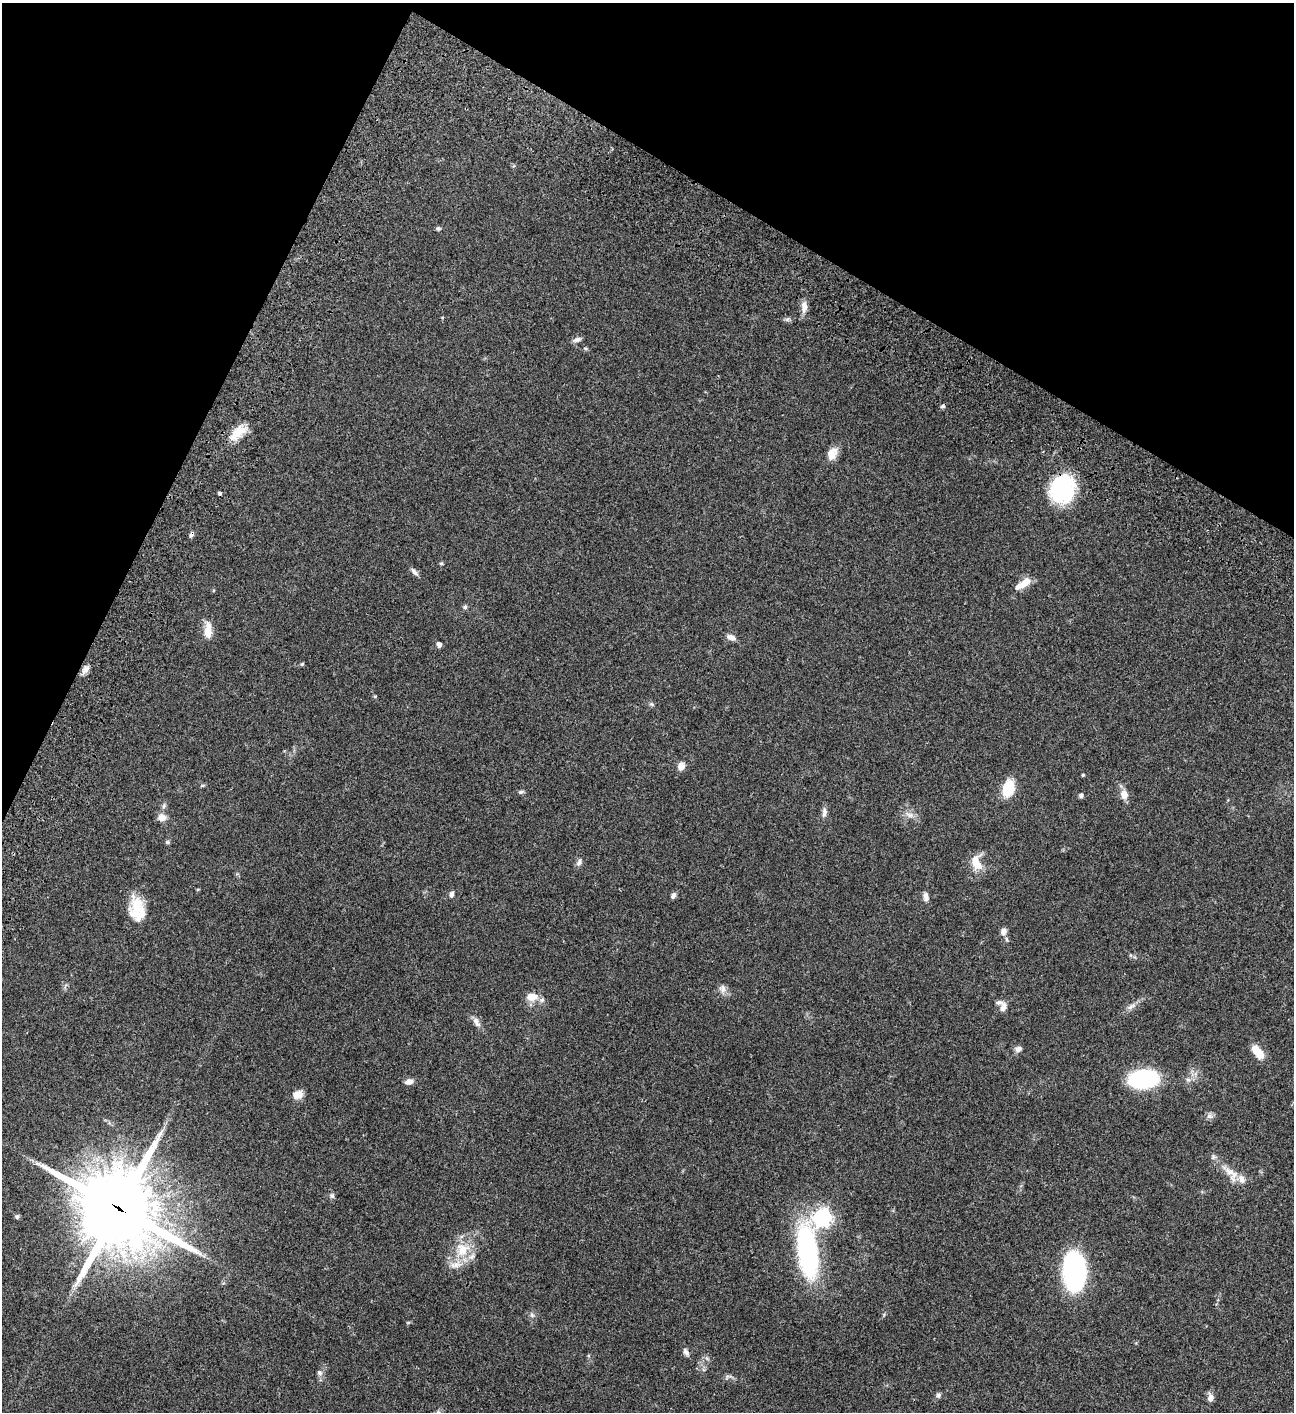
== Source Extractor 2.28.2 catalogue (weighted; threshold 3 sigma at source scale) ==
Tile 2 of 4 x 4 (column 2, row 1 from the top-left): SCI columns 1798-3089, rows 4433-5842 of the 6050 x 6047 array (HDU 1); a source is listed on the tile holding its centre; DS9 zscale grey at full resolution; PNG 1296 x 1414 px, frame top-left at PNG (2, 3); no overlay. Shown black and unused: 23% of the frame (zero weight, under 3 of 4 exposures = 13% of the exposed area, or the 3 px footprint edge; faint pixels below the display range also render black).
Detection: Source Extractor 2.28.2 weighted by HDU 2 'WHT'; one run over the whole footprint, this tile lists its part. Background 0.0649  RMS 0.0059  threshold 0.0264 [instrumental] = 3 sigma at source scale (4.5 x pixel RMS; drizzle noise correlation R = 1.50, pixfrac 1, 0.05/0.05 arcsec/px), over >= 5 px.
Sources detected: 64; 3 cosmic-ray / hot-pixel residue — not listed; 3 inside a brighter listed object's ellipse — not listed separately; the other 58 listed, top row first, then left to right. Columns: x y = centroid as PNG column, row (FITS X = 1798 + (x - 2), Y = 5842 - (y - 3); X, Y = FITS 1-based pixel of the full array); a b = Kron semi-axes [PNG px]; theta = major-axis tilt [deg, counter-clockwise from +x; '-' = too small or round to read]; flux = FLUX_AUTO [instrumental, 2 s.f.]
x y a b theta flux
438 228 6 5 - 0.92
804 306 14 7 -86 3.6
577 339 10 6 18 1.9
239 431 23 13 37 8.6
832 454 15 11 67 5.1
1062 489 23 19 80 64
441 563 5 4 - 0.67
414 572 13 5 -49 1.8
1023 584 23 8 35 6.5
465 607 6 5 - 1.1
208 630 21 8 88 6.6
731 637 11 6 -17 3.3
439 645 5 4 - 2.7
302 664 5 5 - 0.71
85 668 9 9 - 2.4
652 704 7 5 -21 0.94
681 766 8 7 - 3.9
1083 775 4 4 - 0.66
202 785 6 4 2 0.68
1009 788 14 10 84 19
521 792 7 5 1 1
1124 794 12 9 -81 4.2
1081 795 5 5 - 1.6
824 812 13 6 82 2.2
909 815 11 6 -17 2.8
162 817 11 9 -2 3.5
167 842 6 5 - 0.82
579 862 11 6 66 1.8
976 863 21 11 -69 7.8
451 894 7 5 86 1.6
673 895 8 5 61 1.6
926 897 11 6 -82 2.6
137 909 28 16 -81 15
1003 932 9 7 80 2.9
722 989 12 8 -78 2.6
532 997 16 11 2 6
1131 1006 14 4 24 2.1
1003 1007 11 7 75 3.1
476 1022 15 7 -62 3
1018 1049 9 7 21 1.9
1258 1052 16 8 -51 9.4
1143 1079 20 12 4 79
409 1082 10 6 13 2.7
297 1095 11 9 7 5.2
1209 1116 9 6 -26 1.7
1229 1172 16 9 -30 5.8
332 1196 7 5 -76 1.2
119 1209 31 29 -38 3800
17 1217 6 6 - 1.1
822 1217 7 7 - 180
462 1250 20 19 - 14
808 1252 57 19 -84 91
1074 1271 27 16 -89 120
532 1315 7 4 -45 1.1
686 1352 11 6 -57 1.9
320 1373 7 7 - 1.6
938 1395 7 6 - 1.4
1211 1398 10 7 77 2.7
Overlapping masked pixels (flux is a lower limit): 2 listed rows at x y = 1062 489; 119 1209